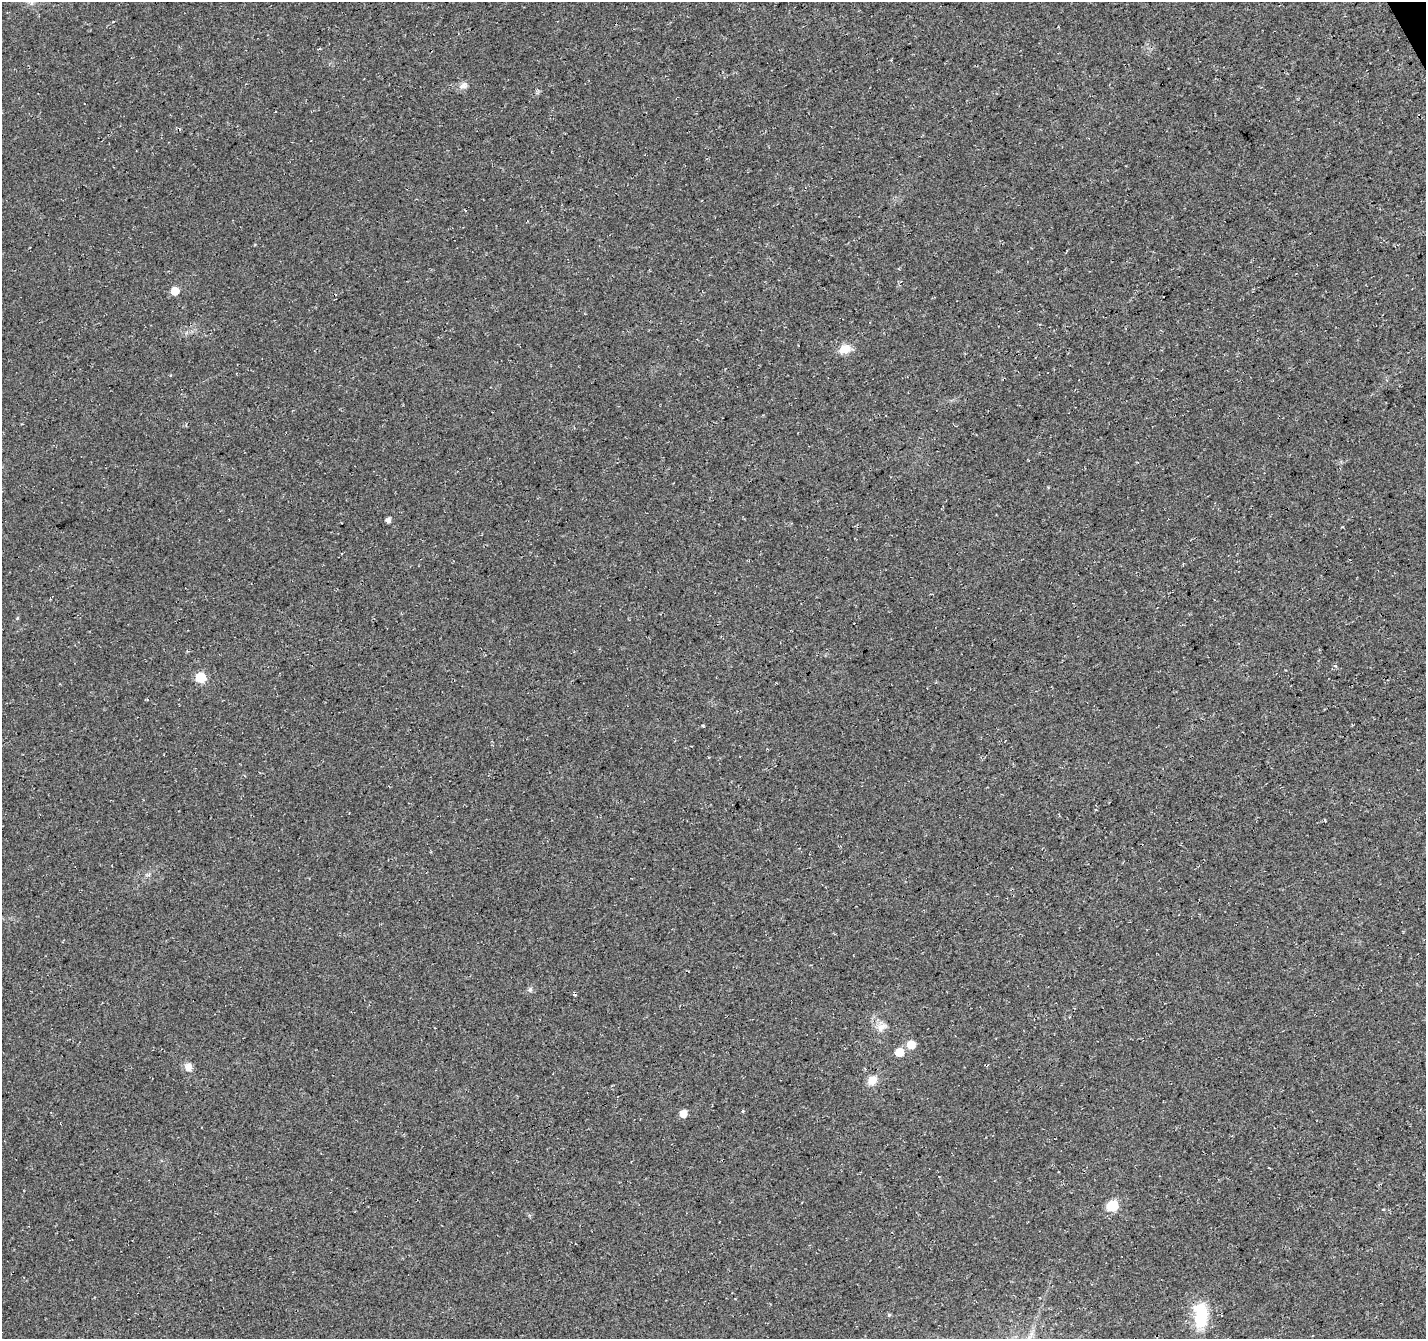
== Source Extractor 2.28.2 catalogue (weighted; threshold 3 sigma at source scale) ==
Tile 10 of 4 x 4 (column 2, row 3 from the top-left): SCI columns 1476-2899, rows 1464-2800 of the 5804 x 5658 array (HDU 1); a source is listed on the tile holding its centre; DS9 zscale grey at full resolution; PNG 1428 x 1341 px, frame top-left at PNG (2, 2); no overlay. Shown black and unused: <1% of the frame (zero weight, under 3 of 4 exposures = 5% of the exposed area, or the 3 px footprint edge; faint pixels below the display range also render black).
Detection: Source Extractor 2.28.2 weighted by HDU 2 'WHT'; one run over the whole footprint, this tile lists its part. Background 0.0307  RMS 0.0082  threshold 0.0368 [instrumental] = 3 sigma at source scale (4.5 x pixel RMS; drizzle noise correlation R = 1.50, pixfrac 1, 0.0396/0.0396 arcsec/px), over >= 5 px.
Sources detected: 17; all 17 listed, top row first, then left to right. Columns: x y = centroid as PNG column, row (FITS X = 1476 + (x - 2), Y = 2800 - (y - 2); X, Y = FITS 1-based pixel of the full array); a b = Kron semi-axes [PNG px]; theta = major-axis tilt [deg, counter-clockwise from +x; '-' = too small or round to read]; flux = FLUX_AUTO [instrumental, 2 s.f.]
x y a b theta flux
463 85 11 8 22 4.1
175 291 5 5 - 18
845 349 12 10 27 11
388 520 5 5 - 2.7
200 677 6 6 - 46
530 990 7 6 - 2
574 995 4 3 - 0.96
1069 1017 4 3 - 0.6
881 1027 15 9 31 5.9
911 1045 6 6 - 18
899 1052 6 5 - 16
188 1067 9 9 - 5.7
872 1080 11 9 48 8.3
683 1113 5 5 - 12
1112 1206 6 6 - 57
889 1315 5 4 - 1.1
1201 1315 33 17 -90 31
Unlisted compact peaks at least as high as the median listed source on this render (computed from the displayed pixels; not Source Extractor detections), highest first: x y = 703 726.